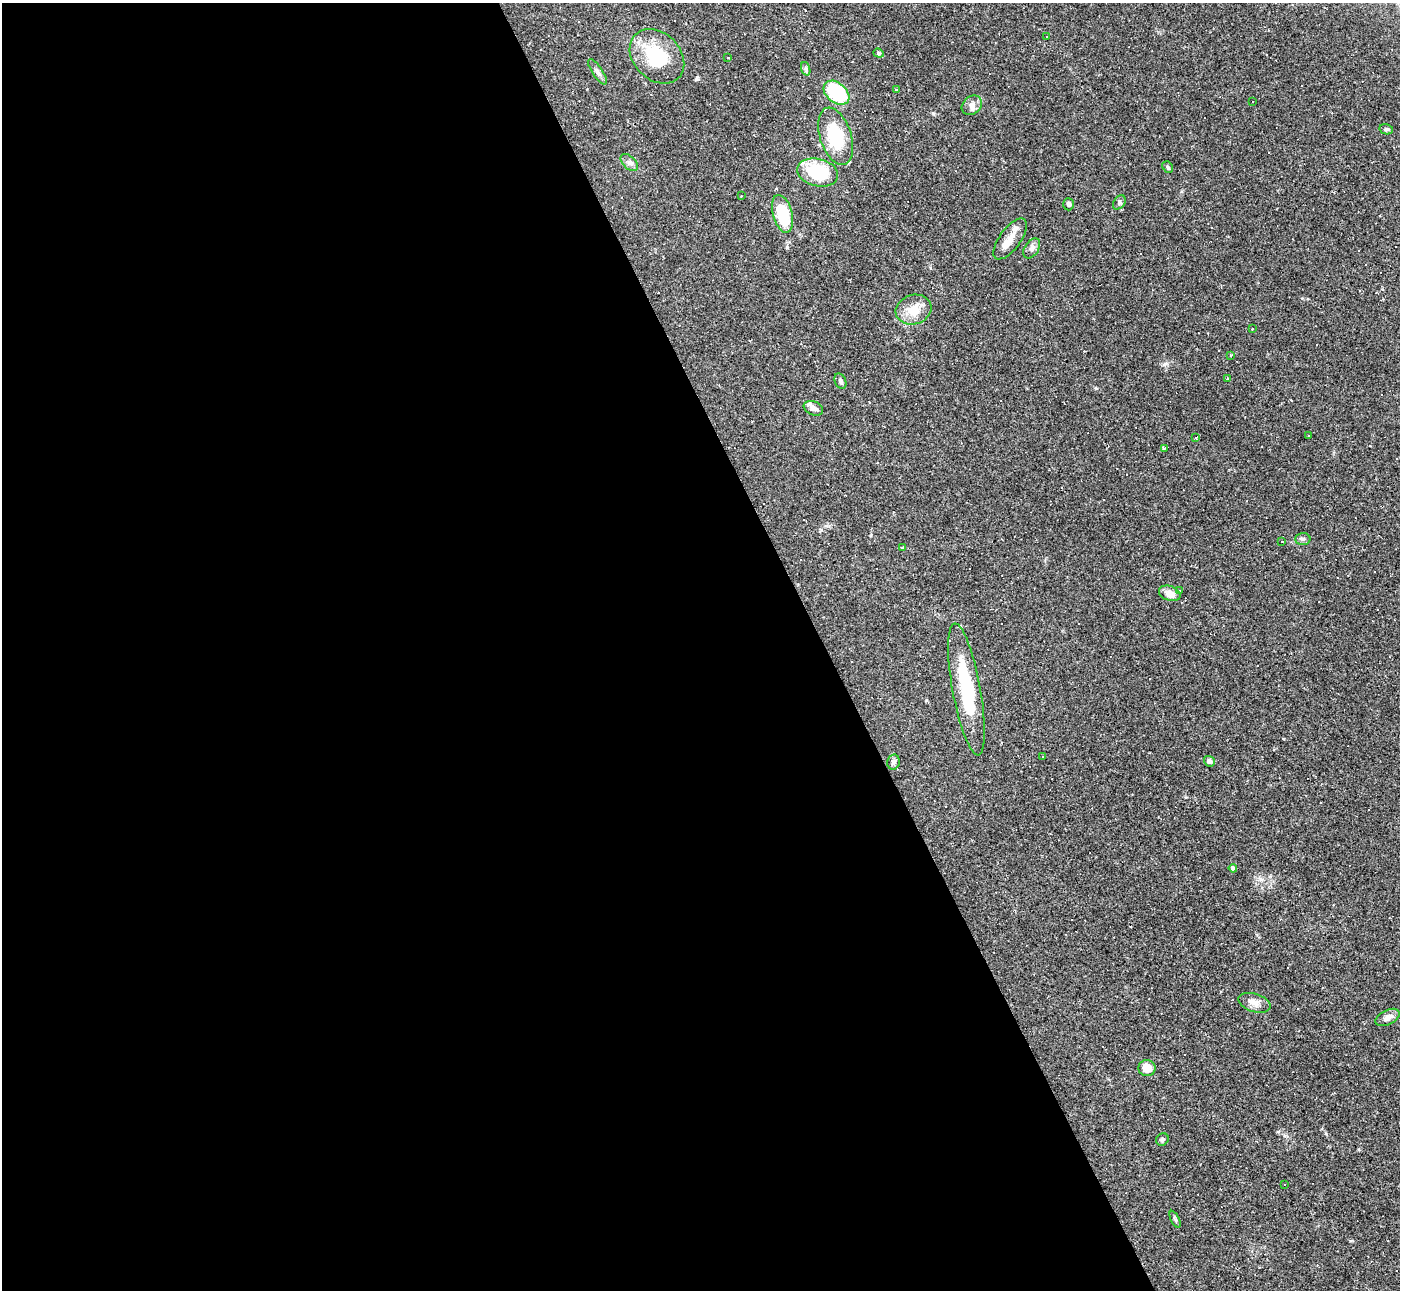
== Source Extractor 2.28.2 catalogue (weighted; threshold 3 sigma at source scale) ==
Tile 9 of 4 x 4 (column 1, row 3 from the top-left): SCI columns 1-1398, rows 1570-2857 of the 5594 x 5585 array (HDU 1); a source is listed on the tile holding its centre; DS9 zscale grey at full resolution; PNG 1402 x 1292 px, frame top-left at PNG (2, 3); each listed source drawn as its Kron ellipse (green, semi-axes under 4 px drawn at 4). Shown black and unused: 59% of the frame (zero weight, under 2 of 3 exposures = <1% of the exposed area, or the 3 px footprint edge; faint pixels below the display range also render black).
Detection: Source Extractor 2.28.2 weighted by HDU 2 'WHT'; one run over the whole footprint, this tile lists its part. Background 0.064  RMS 0.0055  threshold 0.0248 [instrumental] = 3 sigma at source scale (4.5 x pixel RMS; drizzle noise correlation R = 1.50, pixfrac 1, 0.05/0.05 arcsec/px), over >= 5 px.
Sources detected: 74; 27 cosmic-ray / hot-pixel residue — neither listed nor drawn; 1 inside a brighter listed object's ellipse — not listed separately; the other 46 listed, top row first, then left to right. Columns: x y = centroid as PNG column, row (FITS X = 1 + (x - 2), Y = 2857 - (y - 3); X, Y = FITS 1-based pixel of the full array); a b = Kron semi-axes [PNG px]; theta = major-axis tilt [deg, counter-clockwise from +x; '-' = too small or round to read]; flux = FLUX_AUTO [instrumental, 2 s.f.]
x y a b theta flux
1046 37 3 2 - 0.56
879 53 5 4 - 0.71
657 56 31 23 -45 30
728 58 3 3 - 0.84
806 69 7 4 -71 0.95
598 72 15 5 -56 2.2
896 89 3 3 - 1
836 93 14 10 -40 42
1252 102 3 2 - 0.43
972 105 11 8 40 3.1
1386 129 7 5 -11 1
836 136 30 15 -72 27
629 163 10 6 -44 2
1168 167 6 5 - 0.97
818 172 21 13 -13 31
741 196 2 2 - 0.36
1119 202 8 5 54 1.2
1069 204 6 5 - 1.3
783 214 19 9 -75 24
1010 239 24 10 53 6.8
1032 248 11 7 57 2.5
914 310 18 14 16 9.4
1252 329 3 2 - 0.36
1231 355 3 3 - 0.52
1228 378 3 3 - 3.5
840 381 8 5 -66 1.5
813 408 10 7 -22 2.4
1308 435 3 2 - 0.81
1196 438 4 3 - 0.59
1165 448 4 3 - 0.69
1303 539 7 6 - 1.3
1282 542 3 2 - 0.5
902 547 4 3 - 0.69
1180 590 3 3 - 0.67
1170 593 11 7 -21 4.9
966 689 67 14 -80 34
1043 756 3 2 - 0.53
1209 761 6 5 - 1.9
893 762 7 6 - 1.8
1233 868 4 4 - 1.6
1254 1003 17 9 -17 3.9
1387 1017 13 7 26 3.8
1147 1068 8 8 - 7.8
1162 1140 6 5 - 1.1
1284 1185 3 2 - 0.64
1175 1219 9 4 -64 0.92
Unlisted compact peaks at least as high as the median listed source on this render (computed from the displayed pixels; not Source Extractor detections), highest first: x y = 696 79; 1096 388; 1165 364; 933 113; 1350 1241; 871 535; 1302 298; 1326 1134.